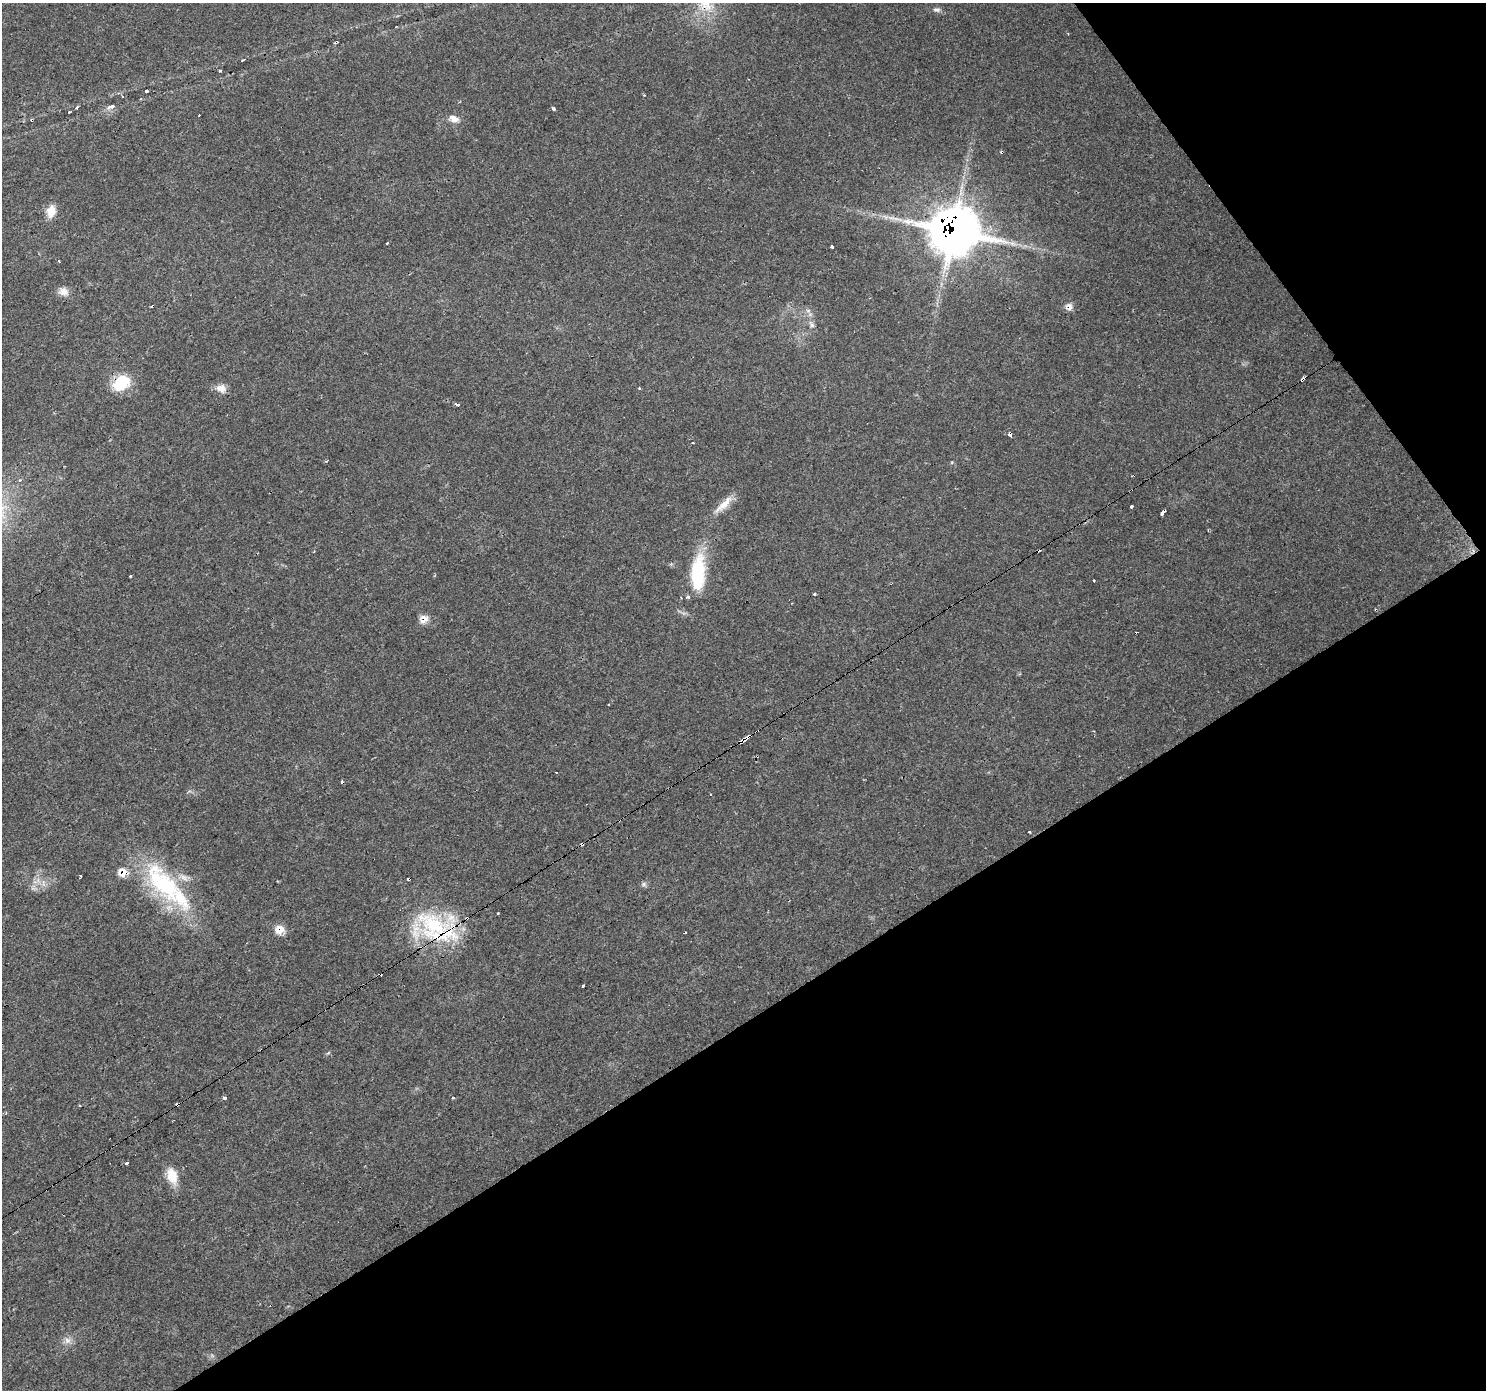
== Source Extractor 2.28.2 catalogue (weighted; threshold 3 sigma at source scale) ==
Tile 12 of 4 x 4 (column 4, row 3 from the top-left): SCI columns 4452-5935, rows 1576-2963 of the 5935 x 5862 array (HDU 1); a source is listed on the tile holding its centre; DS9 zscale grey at full resolution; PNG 1488 x 1392 px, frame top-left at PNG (2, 3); no overlay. Shown black and unused: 33% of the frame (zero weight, under 3 of 4 exposures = <1% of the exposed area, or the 3 px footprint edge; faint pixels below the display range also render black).
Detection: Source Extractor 2.28.2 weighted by HDU 2 'WHT'; one run over the whole footprint, this tile lists its part. Background 0.0161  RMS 0.003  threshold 0.0136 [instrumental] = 3 sigma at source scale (4.5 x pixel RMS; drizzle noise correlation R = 1.50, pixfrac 1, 0.0396/0.0396 arcsec/px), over >= 5 px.
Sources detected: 75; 10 cosmic-ray / hot-pixel residue — not listed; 5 inside a brighter listed object's ellipse — not listed separately; the other 60 listed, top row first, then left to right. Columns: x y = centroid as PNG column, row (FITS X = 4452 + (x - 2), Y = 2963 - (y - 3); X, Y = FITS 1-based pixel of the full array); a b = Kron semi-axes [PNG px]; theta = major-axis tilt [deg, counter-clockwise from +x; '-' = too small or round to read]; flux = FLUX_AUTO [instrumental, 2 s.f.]
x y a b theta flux
705 4 25 16 -57 8.7
936 10 10 6 -8 1
336 42 4 3 - 0.64
243 60 3 2 - 0.31
220 71 3 3 - 0.84
147 91 4 3 - 0.78
111 107 8 5 10 1.6
77 108 4 3 - 0.61
553 108 3 3 - 2.4
69 112 3 3 - 0.49
454 119 13 8 -22 2.2
32 120 3 3 - 0.35
51 211 16 11 80 3.4
908 221 21 8 -2 3.6
953 231 21 18 2 630
832 246 4 3 - 3.1
63 291 14 10 -17 2.2
153 306 4 3 - 2.6
1069 307 10 8 69 1.5
808 311 7 4 -19 0.62
812 324 10 6 -58 1.1
1303 379 6 3 30 2.7
122 383 22 16 36 9.7
221 388 13 10 -15 2.4
457 404 5 3 - 5.2
1010 434 4 3 - 2.8
693 443 3 2 - 0.52
326 461 4 3 - 0.34
20 480 4 4 - 0.38
723 505 33 8 43 4.3
1131 506 3 3 - 0.69
1161 514 3 3 - 1.7
314 551 3 2 - 0.19
698 573 44 16 87 18
130 577 3 3 - 1.9
1093 580 3 3 - 0.84
814 594 3 3 - 0.73
423 619 11 10 - 2.3
609 705 3 3 - 1.3
745 739 13 3 36 10
1029 832 3 2 - 0.42
582 844 4 3 - 3.7
409 879 3 3 - 7.6
43 884 11 5 -88 1.1
164 884 68 29 -51 35
644 884 8 6 14 0.75
498 913 3 3 - 1.1
437 927 59 37 -24 31
279 930 13 11 4 3.1
380 974 4 3 - 1.2
583 986 3 3 - 1.6
261 1050 3 2 - 0.38
328 1053 5 4 - 0.37
224 1098 4 3 - 1.5
453 1098 4 3 - 0.3
178 1104 3 3 - 2.4
79 1105 3 2 - 0.35
126 1164 4 3 - 5.2
172 1176 22 13 -75 5.2
67 1340 10 9 - 1.7
Overlapping masked pixels (flux is a lower limit): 18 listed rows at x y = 705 4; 336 42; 32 120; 953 231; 153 306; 1069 307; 1303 379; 122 383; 1010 434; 423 619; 745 739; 582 844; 409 879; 437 927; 279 930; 380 974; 261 1050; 178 1104
Isophote crosses this tile's border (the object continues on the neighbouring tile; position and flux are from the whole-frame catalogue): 1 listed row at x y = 705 4